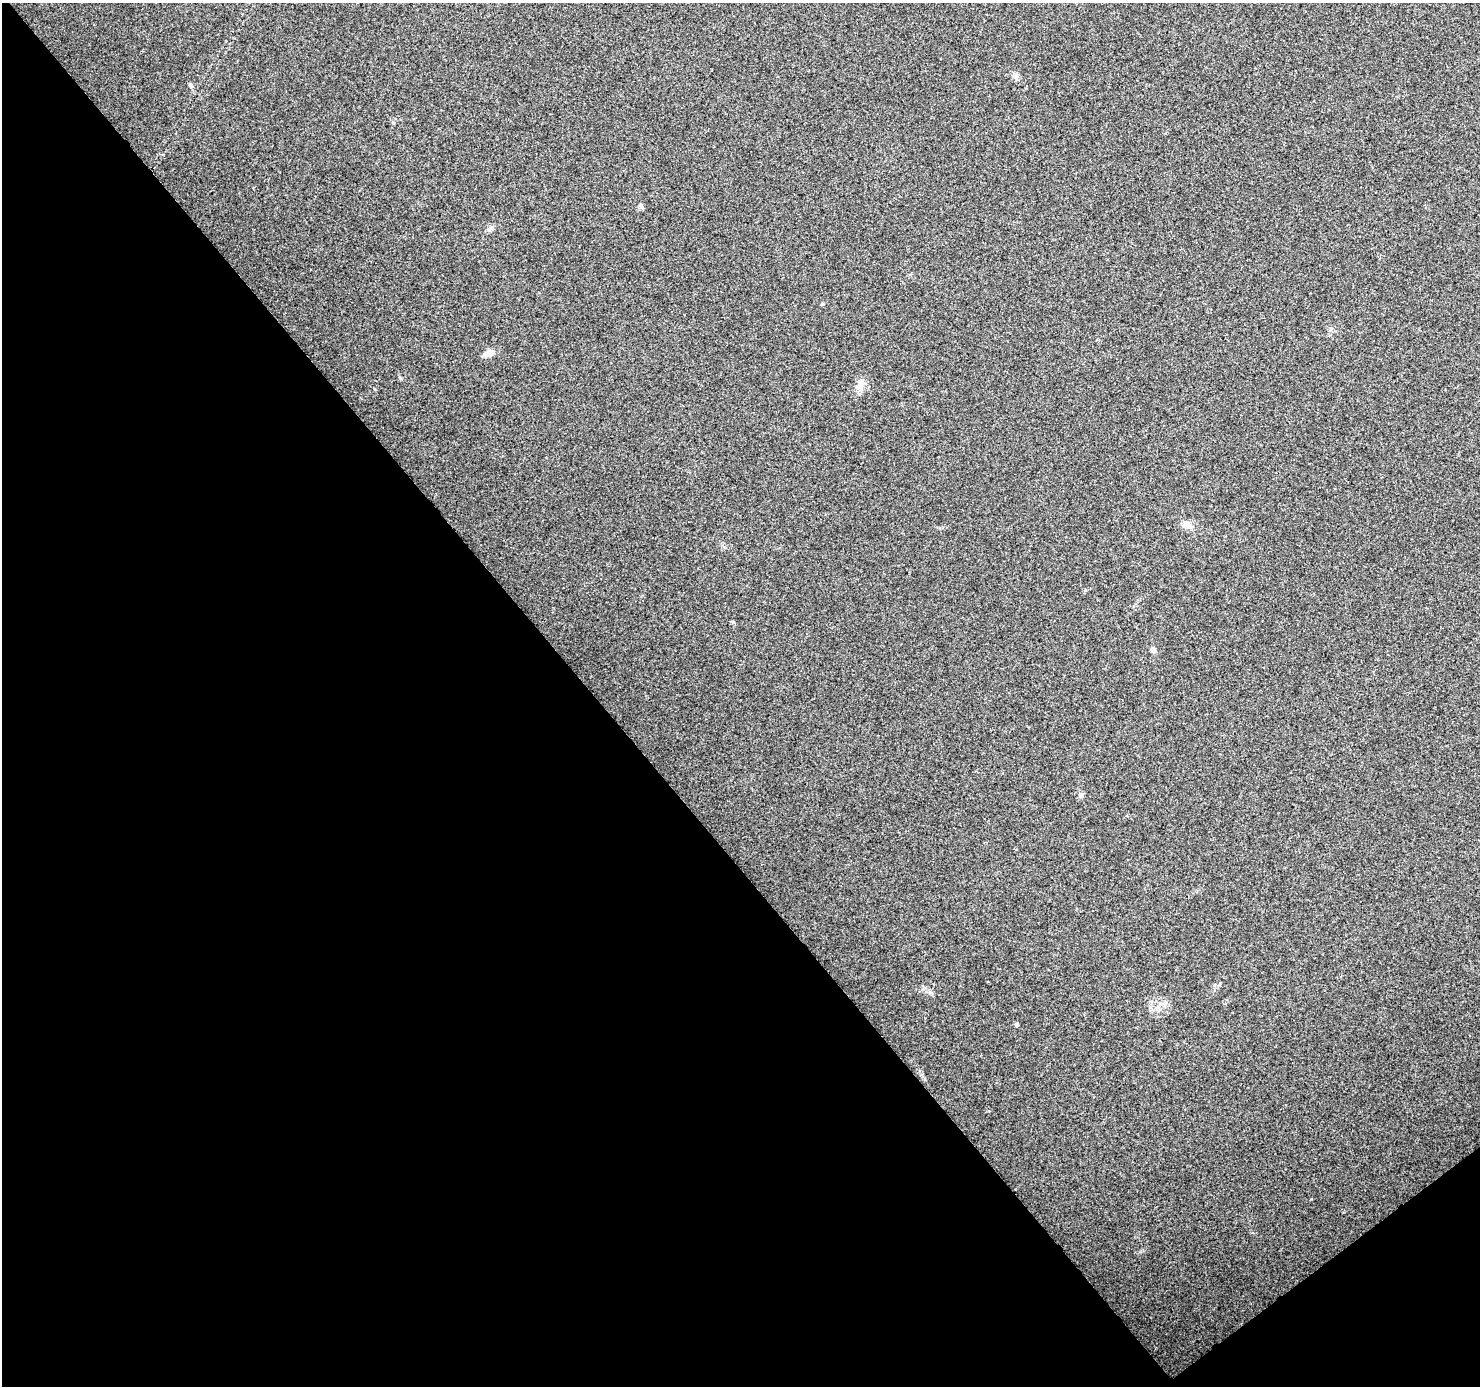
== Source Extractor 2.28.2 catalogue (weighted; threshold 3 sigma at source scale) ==
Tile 14 of 4 x 4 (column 2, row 4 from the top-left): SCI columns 1565-3042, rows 213-1596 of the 6079 x 6019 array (HDU 1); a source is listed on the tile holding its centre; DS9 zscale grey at full resolution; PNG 1482 x 1388 px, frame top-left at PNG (2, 3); no overlay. Shown black and unused: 42% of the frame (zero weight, under 3 of 4 exposures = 7% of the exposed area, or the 3 px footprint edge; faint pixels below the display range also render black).
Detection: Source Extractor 2.28.2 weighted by HDU 2 'WHT'; one run over the whole footprint, this tile lists its part. Background 0.0798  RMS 0.0076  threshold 0.0343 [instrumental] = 3 sigma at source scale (4.5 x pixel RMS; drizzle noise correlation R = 1.50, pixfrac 1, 0.0396/0.0396 arcsec/px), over >= 5 px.
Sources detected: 10; all 10 listed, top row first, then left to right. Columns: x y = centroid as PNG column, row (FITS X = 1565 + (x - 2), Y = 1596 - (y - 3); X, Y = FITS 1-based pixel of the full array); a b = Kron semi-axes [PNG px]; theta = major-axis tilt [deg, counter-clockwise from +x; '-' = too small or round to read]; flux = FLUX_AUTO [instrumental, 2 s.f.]
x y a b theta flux
1016 76 7 4 18 1.5
190 85 7 4 -68 1.4
641 206 8 5 -54 1.5
490 228 11 5 32 2.3
488 353 14 7 28 5
861 384 17 7 71 5.2
1186 524 12 10 -32 4.8
1153 650 6 6 - 2.6
1081 795 8 5 61 1.6
1016 1024 4 4 - 1.6
Unlisted compact peaks at least as high as the median listed source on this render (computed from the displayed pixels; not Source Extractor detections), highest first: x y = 930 992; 822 304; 1085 590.